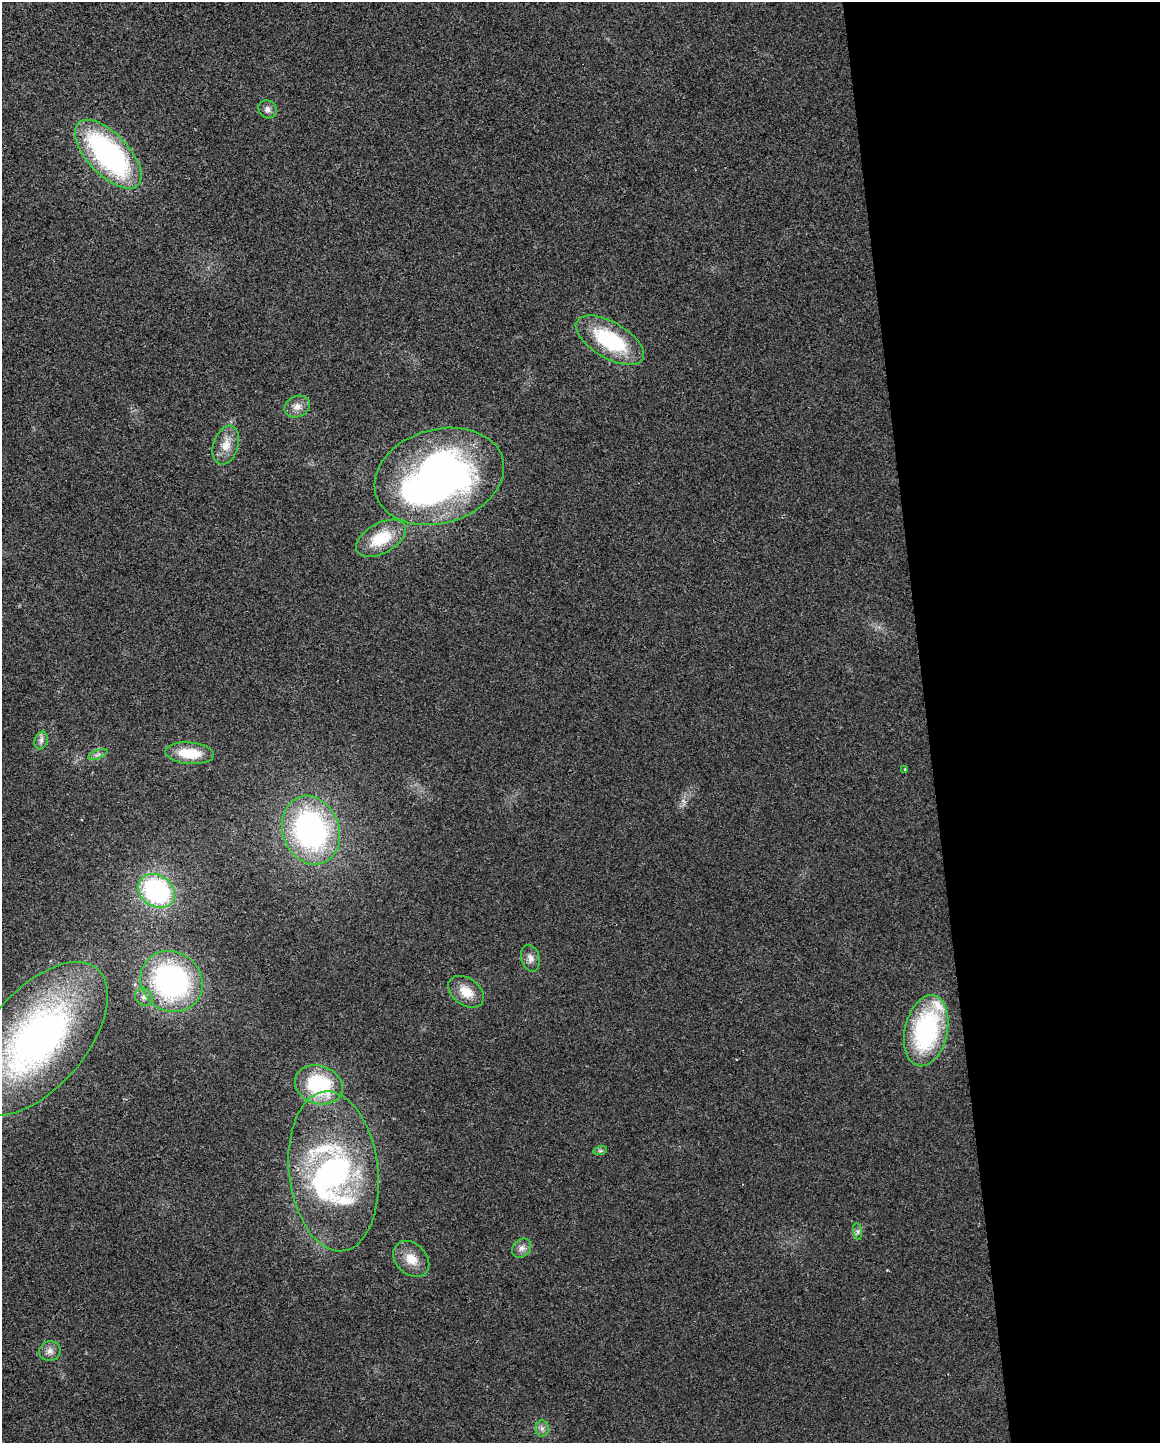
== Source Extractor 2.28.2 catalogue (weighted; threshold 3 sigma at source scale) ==
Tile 8 of 4 x 3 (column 4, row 2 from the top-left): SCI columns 3475-4632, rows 1496-2936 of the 4632 x 4387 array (HDU 1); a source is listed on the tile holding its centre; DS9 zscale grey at full resolution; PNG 1162 x 1445 px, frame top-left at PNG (2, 2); each listed source drawn as its Kron ellipse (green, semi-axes under 4 px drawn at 4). Shown black and unused: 20% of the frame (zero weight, under 2 of 3 exposures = <1% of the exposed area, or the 3 px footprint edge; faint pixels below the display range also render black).
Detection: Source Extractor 2.28.2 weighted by HDU 2 'WHT'; one run over the whole footprint, this tile lists its part. Background 0.0281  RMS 0.0062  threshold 0.0281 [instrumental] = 3 sigma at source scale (4.5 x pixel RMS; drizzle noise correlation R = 1.50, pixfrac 1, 0.0396/0.0396 arcsec/px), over >= 5 px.
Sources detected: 30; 2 inside a brighter object's white glare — neither listed nor drawn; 1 inside a brighter listed object's ellipse — not listed separately; the other 27 listed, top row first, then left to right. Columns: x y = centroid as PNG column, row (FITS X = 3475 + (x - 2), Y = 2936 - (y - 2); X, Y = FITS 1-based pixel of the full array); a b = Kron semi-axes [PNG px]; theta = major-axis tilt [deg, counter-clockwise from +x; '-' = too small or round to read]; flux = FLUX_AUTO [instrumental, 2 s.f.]
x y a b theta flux
268 109 9 8 - 3
108 154 43 20 -47 140
610 340 38 18 -30 50
297 406 13 10 26 4.9
226 445 20 12 72 8.8
439 476 66 47 16 300
381 538 27 15 29 22
41 741 9 6 75 2.6
189 753 24 11 -5 18
98 755 10 3 21 1.4
905 769 4 3 - 0.62
311 830 35 28 -70 140
157 891 19 15 -35 91
530 958 13 9 -75 3.8
172 981 32 29 -38 140
466 992 20 13 -35 11
144 997 9 8 - 3.1
926 1031 36 21 77 87
38 1039 92 48 50 260
319 1085 24 19 -20 52
600 1151 7 4 18 1.1
334 1171 80 44 -83 160
858 1231 8 4 -82 1.4
522 1248 11 8 45 3.4
411 1259 20 15 -45 11
50 1351 11 9 21 3.7
542 1428 8 6 90 2.3
Isophote crosses this tile's border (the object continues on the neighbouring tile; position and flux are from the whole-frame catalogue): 1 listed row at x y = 38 1039